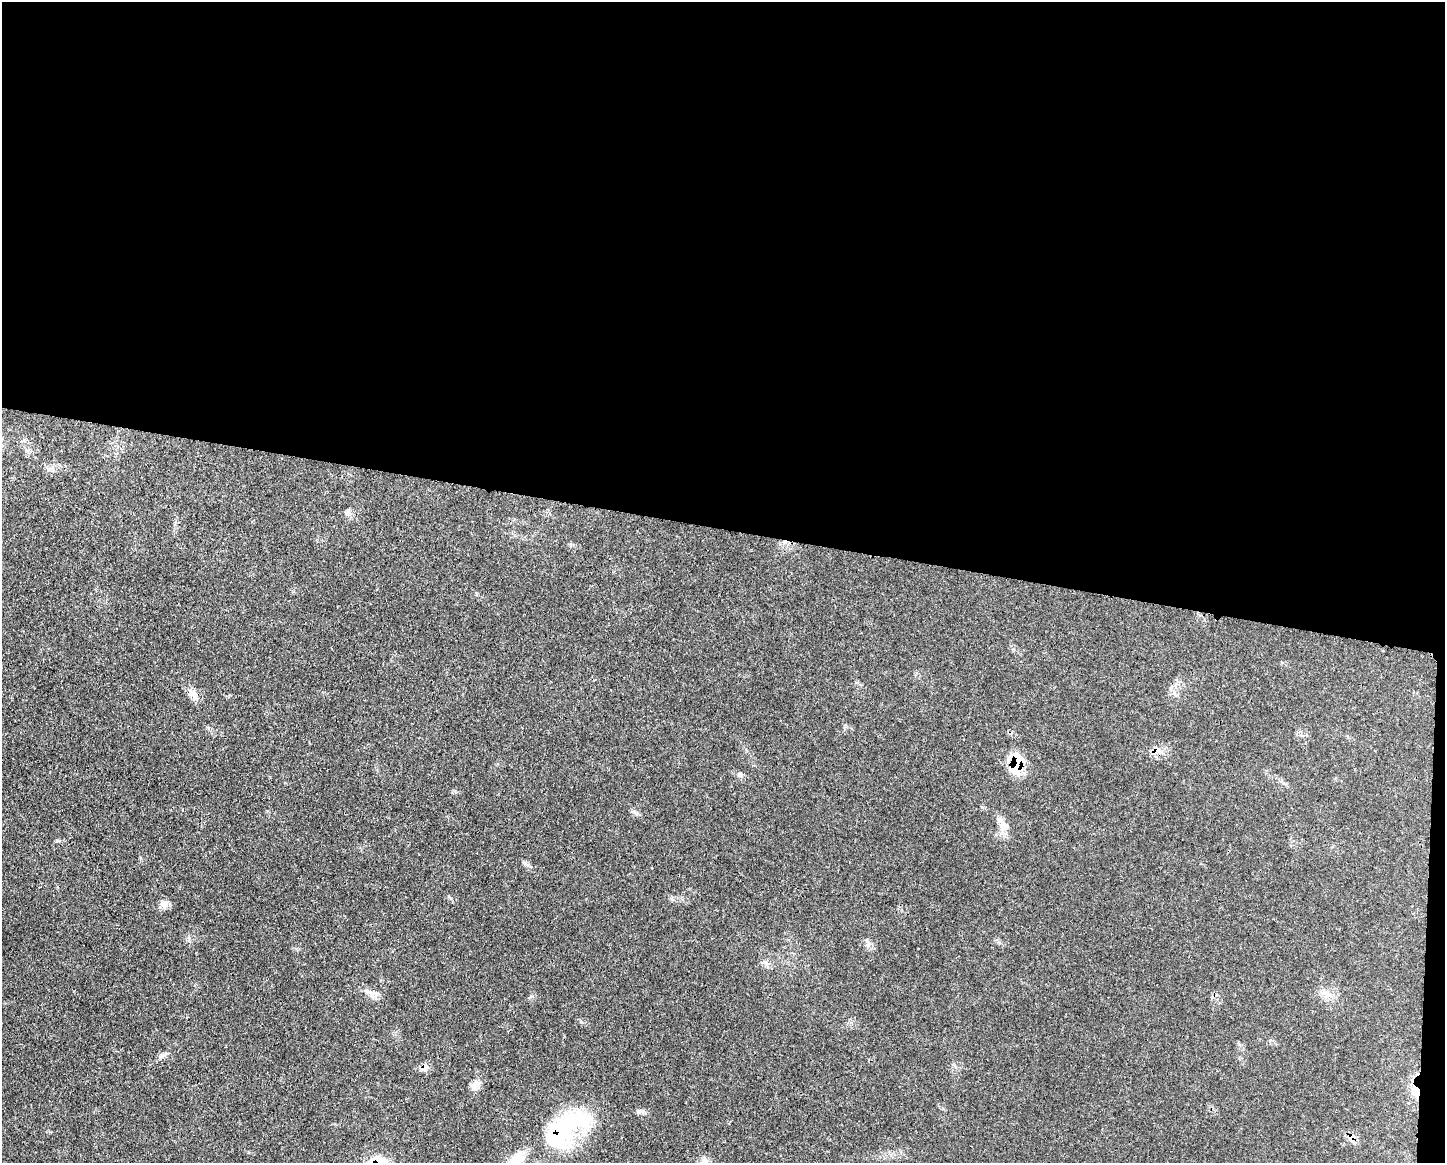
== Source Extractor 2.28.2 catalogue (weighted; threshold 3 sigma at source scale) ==
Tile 3 of 3 x 4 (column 3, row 1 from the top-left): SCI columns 3009-4451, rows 3487-4647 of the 4685 x 4648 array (HDU 1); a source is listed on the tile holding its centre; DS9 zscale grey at full resolution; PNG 1447 x 1165 px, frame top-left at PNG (2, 2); no overlay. Shown black and unused: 46% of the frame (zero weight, under 3 of 4 exposures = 2% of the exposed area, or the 3 px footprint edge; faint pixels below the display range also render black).
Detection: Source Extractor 2.28.2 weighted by HDU 2 'WHT'; one run over the whole footprint, this tile lists its part. Background 0.0579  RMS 0.0033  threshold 0.0147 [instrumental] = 3 sigma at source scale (4.5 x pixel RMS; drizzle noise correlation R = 1.50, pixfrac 1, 0.05/0.05 arcsec/px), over >= 5 px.
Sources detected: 17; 1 cosmic-ray / hot-pixel residue — not listed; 1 inside a brighter listed object's ellipse — not listed separately; the other 15 listed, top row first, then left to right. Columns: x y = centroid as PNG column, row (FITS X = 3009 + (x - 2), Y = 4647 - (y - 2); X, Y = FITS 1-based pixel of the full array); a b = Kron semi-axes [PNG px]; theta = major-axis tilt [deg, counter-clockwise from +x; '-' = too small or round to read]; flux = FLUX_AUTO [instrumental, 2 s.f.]
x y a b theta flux
348 513 9 7 -43 1.3
193 694 13 8 2 2.1
1017 764 23 12 87 12
740 775 8 7 - 0.89
1003 825 13 11 -76 2.8
525 863 13 5 -36 0.93
164 904 11 10 - 1.8
868 943 11 6 -81 1.2
368 992 18 7 -15 2.3
162 1056 12 6 29 1.3
425 1067 12 6 71 1.4
475 1085 14 9 44 2.2
1416 1092 16 10 -75 4.8
564 1130 63 29 39 45
1351 1137 10 10 - 2.4
Overlapping masked pixels (flux is a lower limit): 4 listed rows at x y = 1017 764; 1416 1092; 564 1130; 1351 1137
Unlisted compact peaks at least as high as the median listed source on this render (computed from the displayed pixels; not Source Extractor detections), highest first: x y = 636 813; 671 899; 189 939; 532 996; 451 898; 765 962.